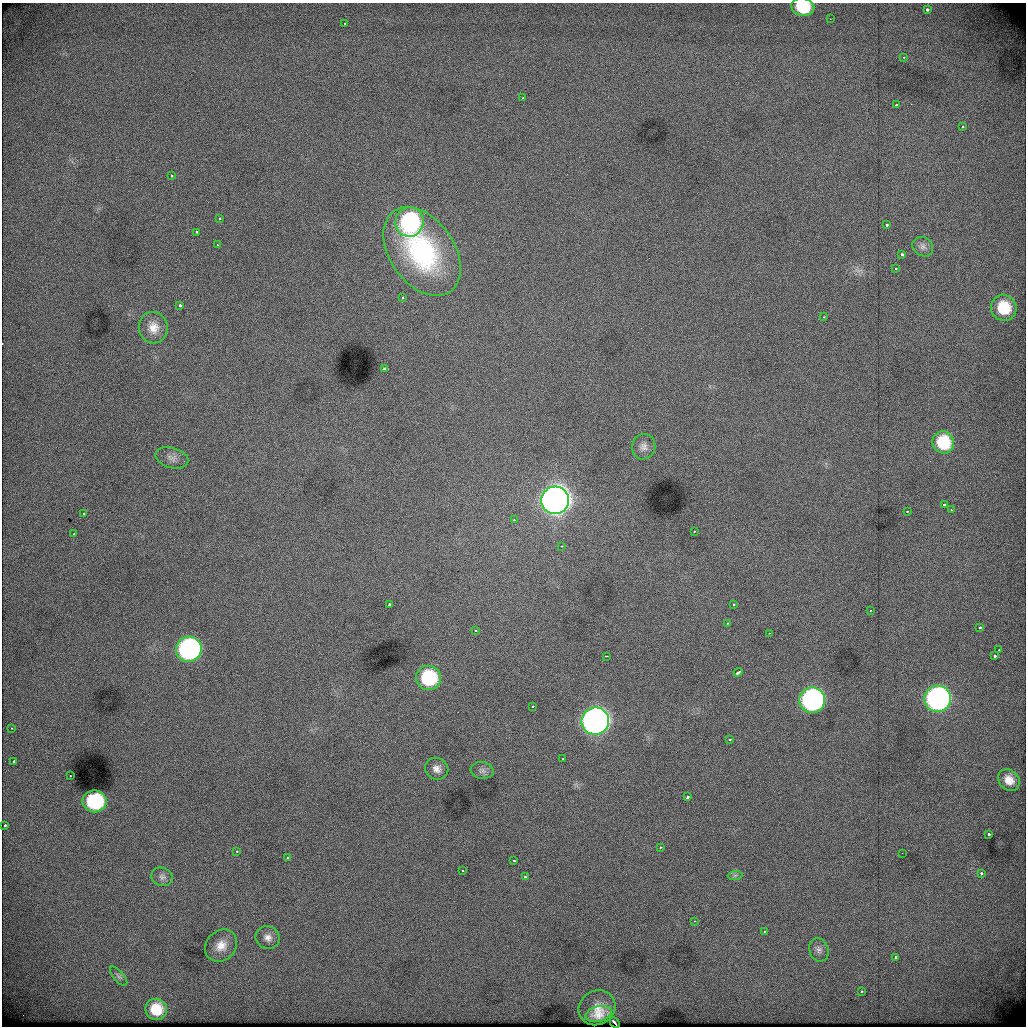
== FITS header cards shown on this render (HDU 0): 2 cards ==
NAXIS1  =                 1024          /
NAXIS2  =                 1024          /

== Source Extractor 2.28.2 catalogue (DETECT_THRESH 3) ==
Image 1024 x 1024 px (HDU 0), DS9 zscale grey, 1 PNG px = 1 image px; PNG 1028 x 1028 px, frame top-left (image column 1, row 1024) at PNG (2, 3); each listed source drawn as its Kron ellipse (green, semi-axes under 4 px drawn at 4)
Background 478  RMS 2.9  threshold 8.85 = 3 sigma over >= 5 px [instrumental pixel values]
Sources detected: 87; all 87 listed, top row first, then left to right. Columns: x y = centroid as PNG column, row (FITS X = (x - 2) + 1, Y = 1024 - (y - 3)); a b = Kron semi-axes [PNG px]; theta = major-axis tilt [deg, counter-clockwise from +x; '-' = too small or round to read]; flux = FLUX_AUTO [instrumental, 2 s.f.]
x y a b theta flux
803 7 11 9 -9 8500
927 10 3 3 - 1000
830 19 2 2 - 340
345 24 3 3 - 470
903 57 4 3 - 270
523 98 4 3 - 930
896 105 3 2 - 330
963 127 3 2 - 200
171 175 3 3 - 460
220 218 3 2 - 270
410 222 15 14 - 28000
887 225 3 3 - 560
196 232 3 2 - 560
217 245 3 2 - 390
923 247 11 9 -36 850
422 251 49 32 -56 31000
902 254 4 3 - 1500
896 268 3 2 - 250
403 297 3 3 - 290
180 305 3 3 - 1600
1004 308 13 12 - 7400
824 317 3 3 - 150
153 328 16 14 -80 2500
384 369 4 3 - 1600
943 442 11 10 - 8100
644 447 13 11 71 1300
172 458 17 10 -15 1300
555 500 14 14 - 270000
944 505 3 3 - 530
951 510 3 2 - 250
907 511 3 2 - 330
84 513 2 2 - 140
514 520 4 3 - 210
694 531 3 2 - 420
74 534 3 3 - 440
562 546 3 2 - 170
389 605 3 3 - 2400
734 605 3 3 - 260
870 611 3 2 - 220
727 623 3 3 - 250
980 628 3 3 - 480
475 630 3 2 - 330
769 633 3 2 - 150
189 649 13 12 - 52000
999 650 3 3 - 380
606 656 3 2 - 1600
995 656 3 3 - 470
738 672 4 3 - 1100
428 678 12 12 - 13000
937 699 13 13 - 74000
812 700 13 13 - 58000
532 706 3 3 - 270
595 721 14 13 - 160000
11 728 3 2 - 290
729 740 3 3 - 630
563 759 3 3 - 260
13 761 3 3 - 2000
437 769 12 10 -29 1400
482 770 11 8 -8 780
70 775 3 2 - 250
1009 780 12 9 -46 2400
688 797 4 3 - 900
94 801 12 11 - 19000
5 825 3 3 - 480
989 834 3 3 - 870
660 847 4 3 - 270
237 851 3 3 - 300
902 853 2 2 - 120
287 857 3 2 - 350
514 860 3 3 - 400
462 870 3 2 - 260
981 873 3 3 - 670
735 875 7 4 2 470
162 877 11 9 -20 840
525 877 3 3 - 1200
694 921 3 3 - 250
764 931 3 2 - 840
268 938 12 11 - 1500
221 946 17 14 45 2900
819 950 12 9 -71 1100
895 957 3 3 - 310
119 976 12 5 -50 630
861 991 3 3 - 300
597 1008 19 17 32 3000
156 1009 11 10 - 5300
599 1014 13 7 13 2400
615 1023 6 2 -46 1200
At the frame edge (FLAGS 8, measured only in part): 2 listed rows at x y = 803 7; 615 1023